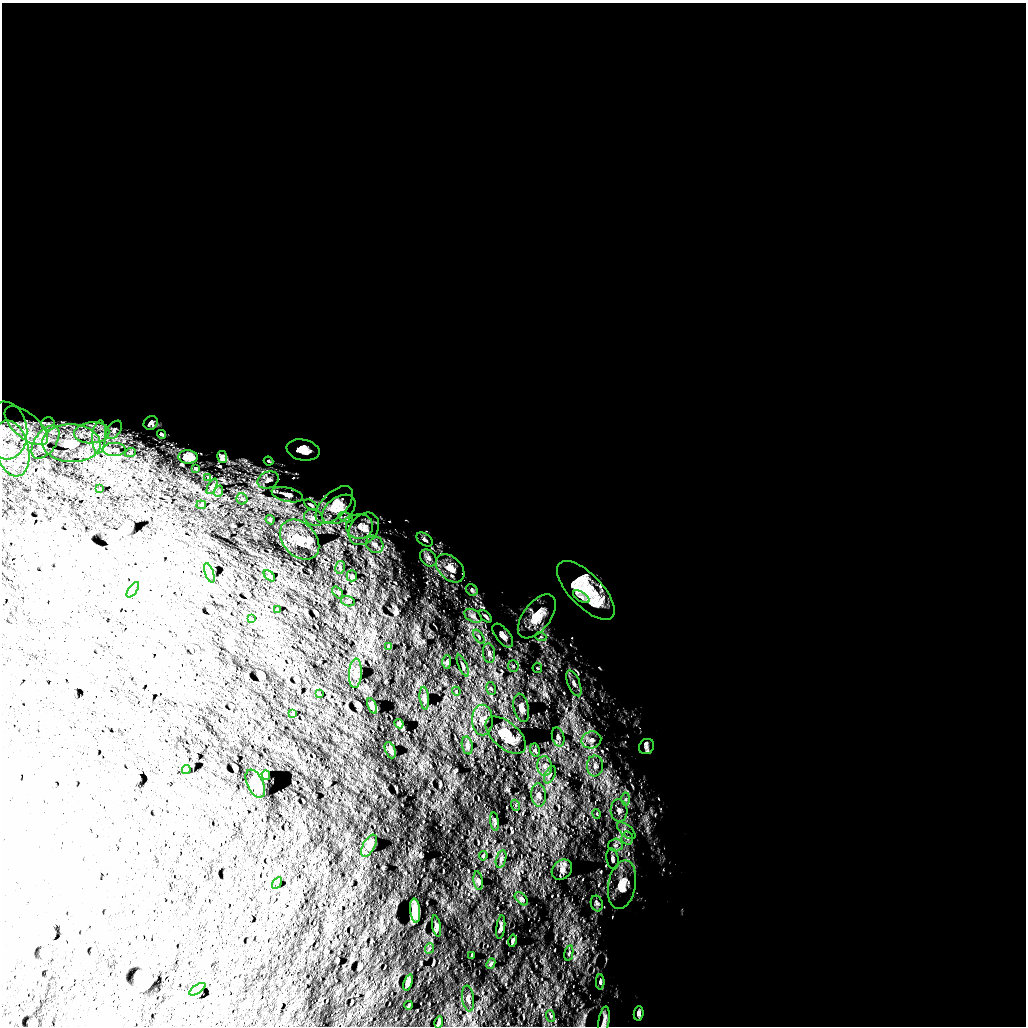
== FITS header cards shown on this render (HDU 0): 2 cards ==
NAXIS1  =                 1024 /
NAXIS2  =                 1024 /

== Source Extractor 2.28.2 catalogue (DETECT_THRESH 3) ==
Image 1024 x 1024 px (HDU 0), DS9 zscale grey, 1 PNG px = 1 image px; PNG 1028 x 1028 px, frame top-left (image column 1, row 1024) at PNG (2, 3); each listed source drawn as its Kron ellipse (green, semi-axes under 4 px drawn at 4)
Background 5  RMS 670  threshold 2000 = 3 sigma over >= 5 px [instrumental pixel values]
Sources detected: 123; all 123 listed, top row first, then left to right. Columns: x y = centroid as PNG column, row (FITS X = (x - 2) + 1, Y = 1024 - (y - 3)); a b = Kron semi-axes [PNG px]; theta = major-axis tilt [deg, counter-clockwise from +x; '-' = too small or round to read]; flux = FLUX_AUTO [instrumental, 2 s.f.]
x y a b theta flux
151 423 7 6 - 1.4e+05
48 424 7 7 - 1.6e+05
26 426 26 12 -40 1.0e+06
114 430 10 6 53 1.6e+05
5 431 29 21 -84 1.4e+06
92 433 17 10 4 6.6e+05
161 434 4 2 - 6.1e+04
99 437 16 7 86 3.8e+05
45 442 19 10 55 6.8e+05
71 443 29 19 -3 1.7e+06
12 448 28 16 -76 1.7e+06
114 450 11 6 1 2.1e+05
303 450 17 10 -12 4.8e+05
130 453 5 3 - 4.1e+04
188 457 10 6 -5 2.9e+05
222 457 6 5 - 1.2e+05
268 461 5 3 - 4.6e+04
196 469 4 2 - 4.5e+04
208 477 3 2 - 2.7e+04
268 480 11 8 26 2.3e+05
212 486 8 3 63 8.1e+04
100 489 3 2 - 3.2e+04
219 491 6 3 72 5.2e+04
287 495 16 7 -14 2.2e+05
242 499 5 5 - 8.3e+04
201 505 5 4 - 4.8e+04
311 505 7 3 -30 5.2e+04
334 505 23 12 45 6.9e+05
339 509 18 12 37 5.4e+05
345 517 7 5 -18 8.8e+04
314 518 10 7 -26 2.2e+05
270 520 5 3 - 5.9e+04
360 526 13 12 - 4.0e+05
364 529 18 13 51 5.3e+05
425 539 9 5 -35 1.2e+05
300 540 23 16 -46 8.4e+05
375 544 9 8 - 2.4e+05
428 558 9 7 -49 1.9e+05
340 567 6 4 79 7.3e+04
450 568 17 11 -45 5.1e+05
209 573 10 4 -70 1.0e+05
269 576 7 4 -45 6.5e+04
352 576 5 5 - 7.0e+04
133 590 9 2 55 4.6e+04
472 590 6 5 - 8.6e+04
586 590 38 16 -46 2.1e+06
338 593 7 4 -52 5.6e+04
581 597 9 5 -33 1.4e+05
348 601 7 5 -16 7.5e+04
277 610 3 3 - 4.4e+04
473 616 9 6 -30 1.7e+05
486 616 7 4 -45 7.6e+04
537 616 25 13 53 9.0e+05
251 618 4 2 - 4.4e+04
503 635 14 7 -51 2.2e+05
479 637 8 4 -56 9.2e+04
541 637 5 3 - 5.6e+04
388 646 4 2 - 3.9e+04
489 653 10 6 -85 1.7e+05
447 662 7 4 89 6.2e+04
463 666 11 4 -67 9.5e+04
513 666 6 5 - 8.0e+04
537 668 5 5 - 5.8e+04
355 673 15 6 86 2.0e+05
574 683 14 6 -67 2.0e+05
491 689 6 4 -78 6.9e+04
456 691 4 3 - 3.7e+04
319 694 3 2 - 3.6e+04
424 698 11 4 -83 1.5e+05
372 706 8 4 -68 1.5e+05
521 708 14 7 -78 2.3e+05
293 713 3 2 - 3.9e+04
482 720 15 10 -89 3.3e+05
399 724 5 4 - 8.6e+04
506 735 24 13 -40 7.3e+05
558 737 9 6 -75 1.3e+05
591 740 10 8 13 2.6e+05
467 745 9 5 -78 1.2e+05
646 747 8 7 - 1.5e+05
390 750 8 5 -68 1.2e+05
535 750 7 4 -78 7.3e+04
544 766 10 7 -82 1.9e+05
595 766 10 8 -88 2.6e+05
186 769 4 2 - 5.7e+04
266 775 5 2 - 5.6e+04
550 775 9 5 65 1.1e+05
255 784 15 8 -65 3.7e+05
539 795 12 7 -85 2.1e+05
626 799 6 4 89 9.4e+04
515 805 6 3 -70 4.5e+04
619 810 11 8 -86 2.5e+05
597 814 5 3 - 4.0e+04
495 821 9 4 -82 8.3e+04
626 831 11 5 -42 1.8e+05
627 838 6 6 - 1.1e+05
615 845 7 6 - 1.6e+05
369 846 12 6 61 2.3e+05
483 856 5 3 - 5.5e+04
501 859 9 5 74 1.1e+05
612 859 10 6 -80 1.5e+05
562 870 11 9 47 1.9e+05
478 881 9 4 -80 1.0e+05
277 883 6 2 59 4.0e+04
622 885 24 13 80 7.4e+05
521 899 8 5 -45 7.7e+04
597 903 8 6 -72 1.1e+05
415 911 12 5 -84 2.9e+05
437 926 10 4 -79 8.7e+04
501 927 12 3 83 7.7e+04
513 941 6 3 78 8.1e+04
430 948 5 3 - 5.1e+04
569 953 7 3 78 6.2e+04
472 956 4 2 - 4.8e+04
491 964 5 4 - 5.7e+04
408 982 8 4 71 1.0e+05
600 982 8 4 -90 7.5e+04
197 989 9 4 35 7.3e+04
468 998 13 6 -82 1.6e+05
409 1005 4 2 - 5.9e+04
639 1013 7 5 85 1.1e+05
550 1016 6 3 -71 5.2e+04
604 1021 15 5 80 1.6e+05
439 1022 6 3 75 7.1e+04
At the frame edge (FLAGS 8, measured only in part): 1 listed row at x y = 5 431